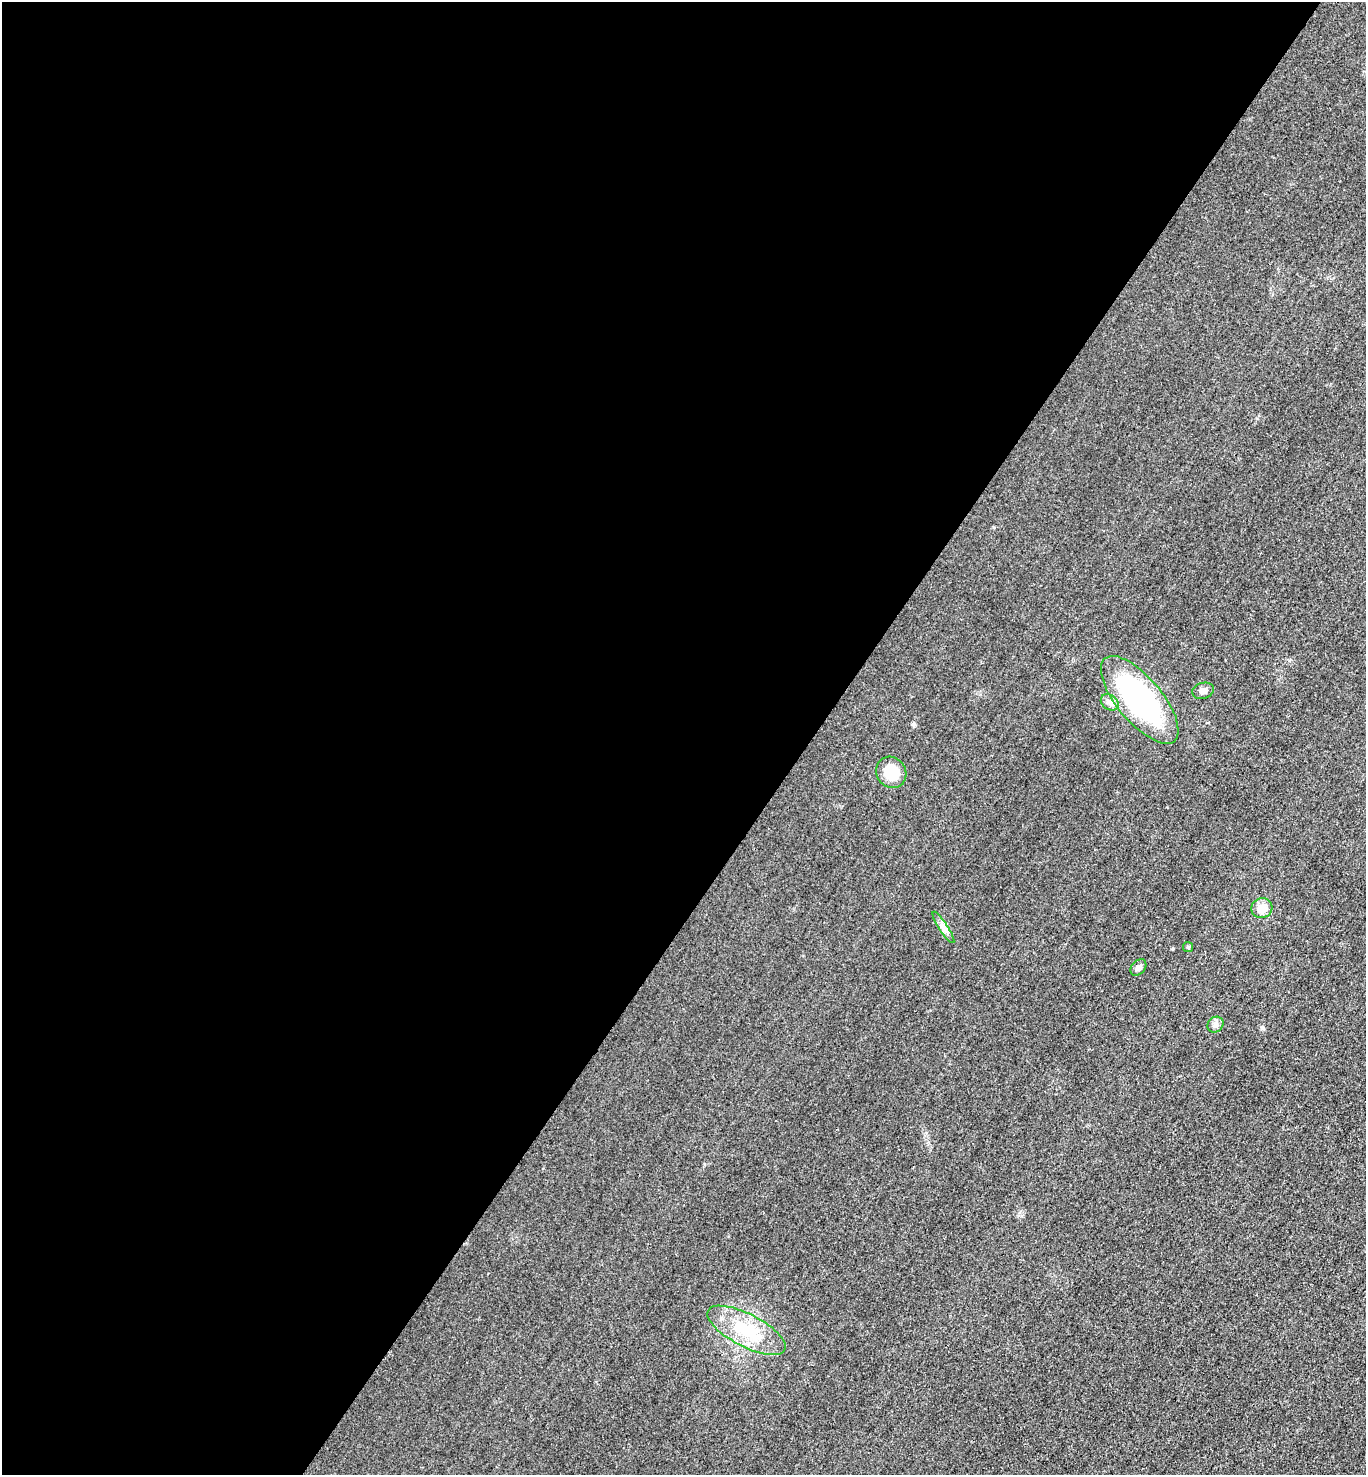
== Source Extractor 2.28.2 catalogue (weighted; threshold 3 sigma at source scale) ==
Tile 5 of 4 x 4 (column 1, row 2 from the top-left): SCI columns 164-1527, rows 2960-4432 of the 5923 x 5917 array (HDU 1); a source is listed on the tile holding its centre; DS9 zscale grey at full resolution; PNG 1368 x 1477 px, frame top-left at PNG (2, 2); each listed source drawn as its Kron ellipse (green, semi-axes under 4 px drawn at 4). Shown black and unused: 59% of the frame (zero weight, under 3 of 4 exposures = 1% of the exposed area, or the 3 px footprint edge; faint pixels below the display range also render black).
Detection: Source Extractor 2.28.2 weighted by HDU 2 'WHT'; one run over the whole footprint, this tile lists its part. Background 0.0209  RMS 0.0058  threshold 0.0262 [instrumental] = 3 sigma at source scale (4.5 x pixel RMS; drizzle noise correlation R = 1.50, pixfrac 1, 0.05/0.05 arcsec/px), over >= 5 px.
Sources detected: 10; all 10 listed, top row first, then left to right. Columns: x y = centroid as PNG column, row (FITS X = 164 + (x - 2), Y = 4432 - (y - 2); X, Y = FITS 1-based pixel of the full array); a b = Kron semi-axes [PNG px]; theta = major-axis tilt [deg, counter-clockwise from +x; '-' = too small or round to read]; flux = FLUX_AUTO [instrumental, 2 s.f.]
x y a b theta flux
1203 691 11 8 15 2.5
1140 700 54 22 -50 110
1110 702 9 7 -36 2.5
891 772 16 14 -53 15
1262 908 11 10 - 6.2
943 927 18 4 -57 2.9
1188 947 5 5 - 0.9
1138 968 9 6 50 2
1215 1025 8 7 - 2.1
746 1330 43 16 -27 25
Unlisted compact peaks at least as high as the median listed source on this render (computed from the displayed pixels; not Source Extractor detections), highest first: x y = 1262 1028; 913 724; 1173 949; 994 527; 704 1164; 1257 418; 1289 660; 1021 1216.